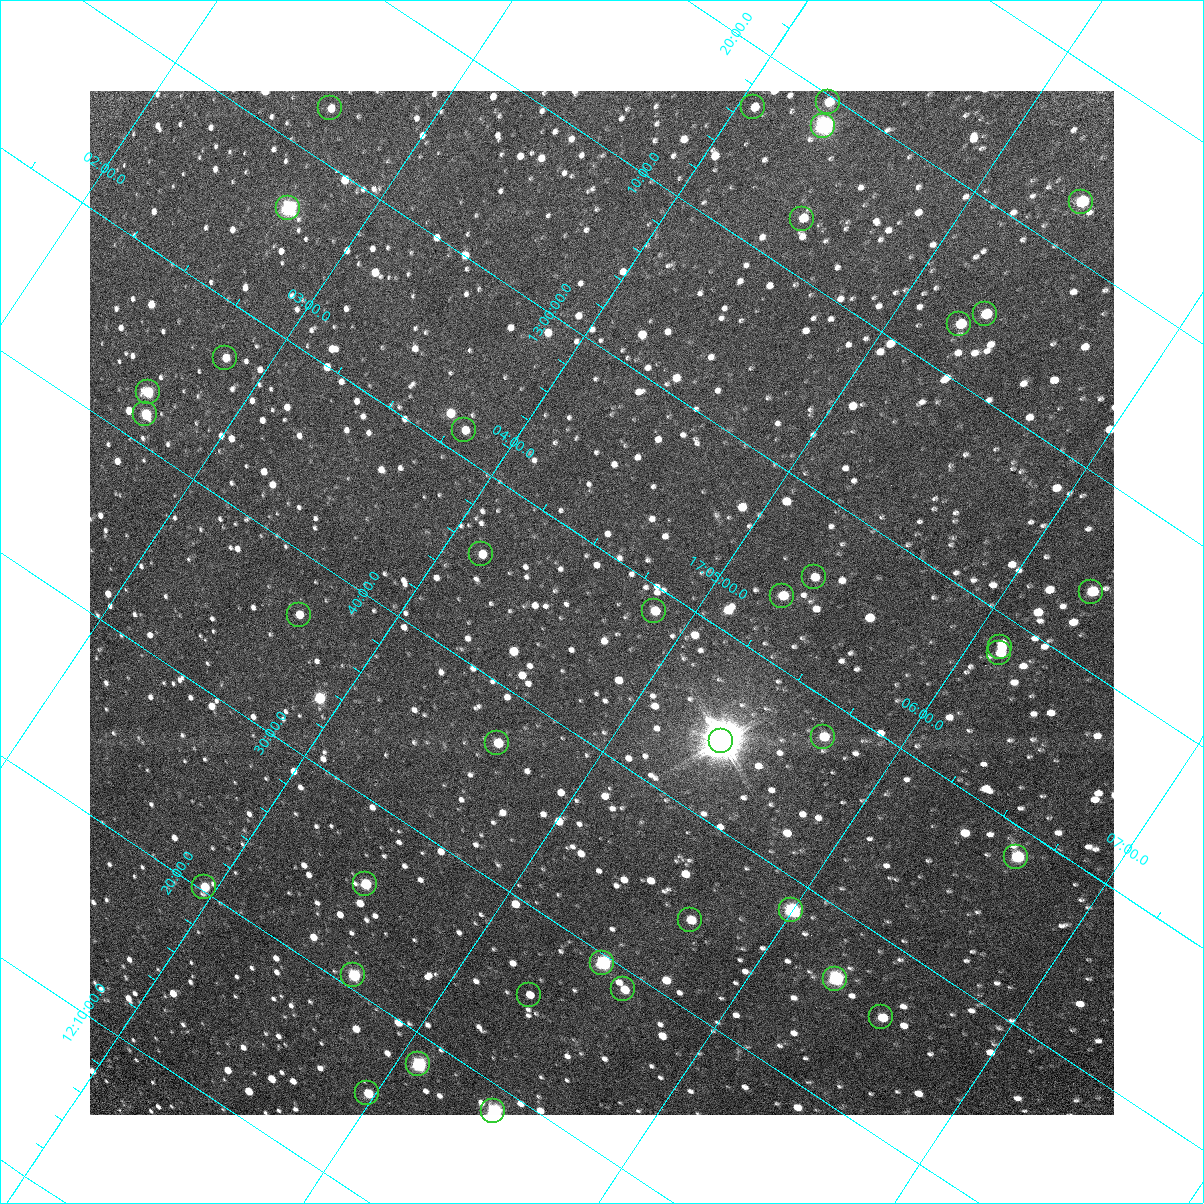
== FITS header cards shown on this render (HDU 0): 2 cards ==
NAXIS1  =                 1024 / Required FITS header
NAXIS2  =                 1024 / Required FITS header

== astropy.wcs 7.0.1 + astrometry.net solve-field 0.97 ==
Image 1024 x 1024 px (HDU 0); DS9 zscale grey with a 90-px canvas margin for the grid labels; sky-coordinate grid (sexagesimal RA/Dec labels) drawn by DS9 from the SOLVED WCS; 38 Tycho-2 reference stars matched to detected sources circled (green)
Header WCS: RA---TAN/DEC--TAN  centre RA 17:04:40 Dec +12:47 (256.16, +12.79 deg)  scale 3.57 arcsec/px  FOV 60.9' x 60.9'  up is -34 deg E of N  parity flipped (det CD > 0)
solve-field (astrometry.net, Tycho-2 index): VERIFIED the header's WCS against the Tycho-2 star catalogue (verified at 4 index scales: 11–38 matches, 0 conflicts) and refined it, rather than solving blind
Solved WCS: RA---TAN-SIP/DEC--TAN-SIP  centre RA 17:04:40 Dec +12:47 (256.17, +12.79 deg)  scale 3.57 arcsec/px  FOV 60.9' x 60.9'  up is -34 deg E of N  parity flipped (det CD > 0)
The solver's refit moves the header's centre by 1.1 arcsec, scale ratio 1.001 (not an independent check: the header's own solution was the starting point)
Tycho-2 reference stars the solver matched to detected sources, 38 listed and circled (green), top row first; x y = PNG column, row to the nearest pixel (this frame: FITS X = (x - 90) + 1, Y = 1024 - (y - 91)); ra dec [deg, ICRS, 3 dp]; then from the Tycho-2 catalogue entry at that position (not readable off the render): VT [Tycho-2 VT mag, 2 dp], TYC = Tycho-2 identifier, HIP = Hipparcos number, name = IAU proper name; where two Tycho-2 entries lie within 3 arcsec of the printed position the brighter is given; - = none
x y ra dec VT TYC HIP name
828 102 256.075 +13.327 11.03 988-1435-1 - -
753 107 256.015 +13.282 12.12 988-539-1 - -
330 108 255.657 +13.048 11.70 984-1492-1 - -
823 126 256.084 +13.305 8.82 988-1312-1 - -
1081 202 256.346 +13.384 9.77 988-444-1 - -
288 208 255.678 +12.942 8.40 984-851-1 83399 -
802 219 256.119 +13.217 11.48 988-1519-1 - -
985 314 256.328 +13.238 10.54 988-1880-1 - -
959 324 256.311 +13.216 10.57 988-1445-1 - -
225 358 255.709 +12.784 12.11 984-152-1 - -
148 392 255.663 +12.713 10.50 984-217-1 - -
145 414 255.673 +12.694 10.39 984-1057-1 - -
464 430 255.952 +12.856 11.81 984-1155-1 - -
481 554 256.036 +12.763 11.44 984-680-1 - -
814 577 256.331 +12.927 11.94 984-1956-1 - -
1091 592 256.574 +13.067 10.37 984-29-1 - -
782 596 256.314 +12.894 11.03 984-123-1 - -
654 611 256.214 +12.811 11.08 984-976-1 - -
299 615 255.916 +12.613 11.31 984-548-1 - -
1000 647 256.528 +12.971 11.85 984-1247-1 - -
999 653 256.530 +12.966 11.63 984-140-1 - -
823 737 256.428 +12.800 10.61 984-81-1 - -
721 741 256.345 +12.741 4.89 984-2436-1 83613 -
497 743 256.156 +12.617 10.57 984-293-1 - -
1016 857 256.660 +12.807 9.63 985-579-1 - -
365 884 256.123 +12.427 10.31 984-389-1 - -
204 887 255.989 +12.337 10.91 984-1004-1 - -
791 910 256.499 +12.639 8.54 984-2205-1 83663 -
690 920 256.419 +12.576 10.78 984-452-1 - -
602 963 256.368 +12.492 8.44 984-801-1 83627 -
353 975 256.165 +12.346 9.76 984-1670-1 - -
835 979 256.575 +12.607 8.60 984-25-1 83691 -
623 989 256.401 +12.482 11.44 984-280-1 - -
529 995 256.324 +12.426 11.80 984-2157-1 - -
881 1017 256.635 +12.600 11.03 985-1537-1 - -
418 1064 256.270 +12.308 9.11 984-2229-1 - -
367 1093 256.243 +12.256 10.81 984-617-1 - -
493 1111 256.360 +12.310 8.71 984-1659-1 83624 -